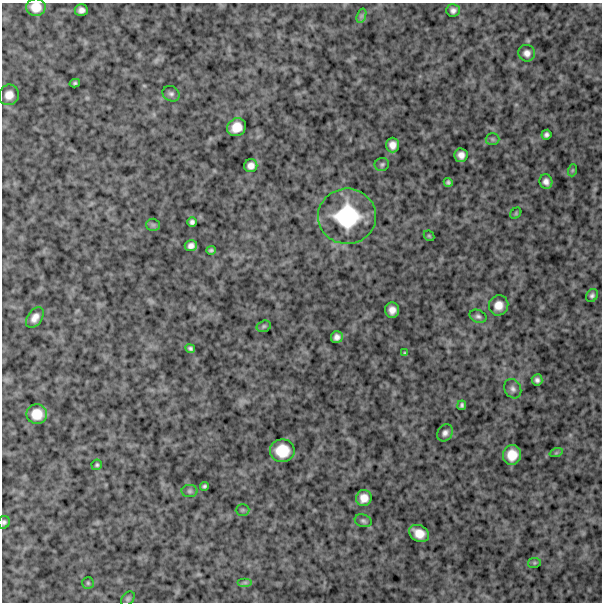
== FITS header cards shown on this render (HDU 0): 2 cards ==
NAXIS1  =                  600
NAXIS2  =                  600

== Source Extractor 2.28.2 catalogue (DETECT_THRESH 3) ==
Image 600 x 600 px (HDU 0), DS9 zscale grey, 1 PNG px = 1 image px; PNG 604 x 604 px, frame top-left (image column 1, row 600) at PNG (2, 3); each listed source drawn as its Kron ellipse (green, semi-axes under 4 px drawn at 4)
Background 1170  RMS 200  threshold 589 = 3 sigma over >= 5 px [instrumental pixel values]
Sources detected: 54; all 54 listed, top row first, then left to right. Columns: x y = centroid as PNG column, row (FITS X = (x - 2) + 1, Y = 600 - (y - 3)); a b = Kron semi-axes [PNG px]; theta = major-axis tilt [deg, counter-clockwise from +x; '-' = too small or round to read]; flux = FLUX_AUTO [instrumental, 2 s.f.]
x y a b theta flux
36 7 10 8 -1 160000
81 10 6 6 - 58000
453 10 7 6 - 49000
361 16 7 4 71 32000
527 53 8 8 - 71000
75 83 5 4 - 22000
171 94 9 7 -29 40000
9 95 10 9 - 120000
236 127 10 8 32 170000
546 135 5 5 - 36000
492 139 7 6 - 26000
392 145 7 6 - 88000
461 155 7 6 - 77000
382 164 7 6 - 29000
251 166 6 6 - 75000
573 170 6 4 71 15000
448 182 4 4 - 29000
546 182 7 6 - 60000
516 213 6 4 48 17000
347 216 29 27 -1 960000
192 222 5 4 - 38000
153 225 6 6 - 28000
429 236 6 4 -43 16000
191 246 6 5 - 58000
211 250 5 3 - 23000
592 296 7 5 58 34000
499 305 10 9 - 130000
392 310 7 7 - 93000
478 316 9 6 -24 41000
35 318 11 7 55 89000
264 326 7 5 16 24000
337 337 6 6 - 61000
190 349 5 4 - 31000
405 353 4 4 - 15000
537 380 5 5 - 41000
513 389 10 8 -61 54000
462 405 5 4 - 26000
37 414 10 10 - 190000
445 433 9 7 52 56000
282 451 12 11 - 290000
556 453 7 4 19 21000
512 455 10 9 - 190000
97 465 5 5 - 23000
204 486 4 4 - 26000
190 491 8 6 -1 31000
364 498 8 7 - 120000
242 510 7 5 0 21000
363 521 9 6 -19 34000
4 522 6 5 - 33000
419 533 10 8 -28 150000
534 563 6 5 - 20000
245 582 7 4 0 30000
88 583 6 5 - 20000
128 599 8 5 50 26000
At the frame edge (FLAGS 8, measured only in part): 2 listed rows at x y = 36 7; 4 522